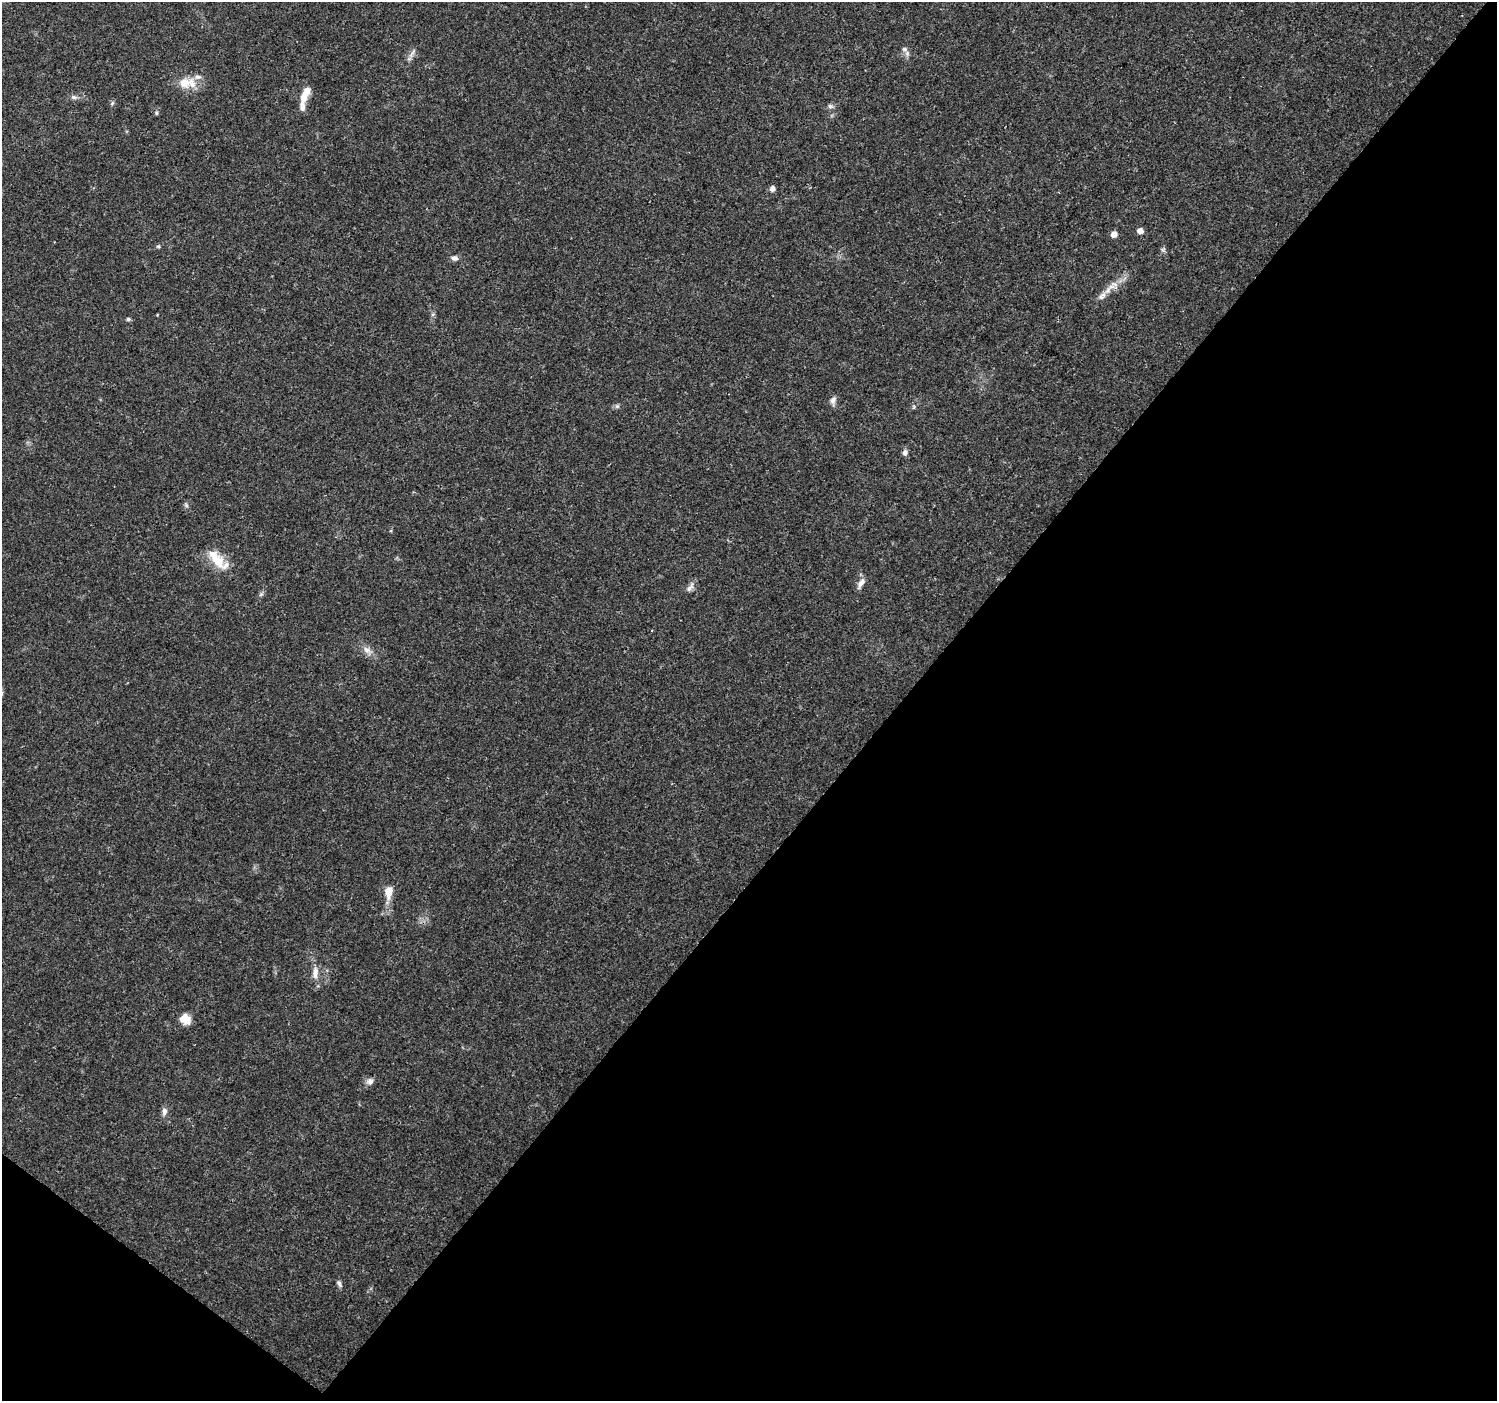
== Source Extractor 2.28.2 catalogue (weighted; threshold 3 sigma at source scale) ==
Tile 15 of 4 x 4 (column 3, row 4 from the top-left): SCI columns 2991-4485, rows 178-1576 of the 5988 x 6020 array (HDU 1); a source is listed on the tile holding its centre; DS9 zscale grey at full resolution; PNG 1499 x 1403 px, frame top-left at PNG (2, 2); no overlay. Shown black and unused: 42% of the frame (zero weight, under 3 of 4 exposures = <1% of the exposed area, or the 3 px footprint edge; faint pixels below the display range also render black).
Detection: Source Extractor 2.28.2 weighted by HDU 2 'WHT'; one run over the whole footprint, this tile lists its part. Background 0.0621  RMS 0.0028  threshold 0.0124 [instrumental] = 3 sigma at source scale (4.5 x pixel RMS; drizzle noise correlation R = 1.50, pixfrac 1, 0.0396/0.0396 arcsec/px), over >= 5 px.
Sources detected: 34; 3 inside a brighter listed object's ellipse — not listed separately; the other 31 listed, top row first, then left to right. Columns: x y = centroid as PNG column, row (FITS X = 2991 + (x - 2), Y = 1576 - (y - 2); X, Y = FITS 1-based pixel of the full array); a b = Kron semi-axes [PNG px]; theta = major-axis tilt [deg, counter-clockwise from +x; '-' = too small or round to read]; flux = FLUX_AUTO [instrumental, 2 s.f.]
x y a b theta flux
904 49 8 6 -15 0.82
412 53 18 4 56 1
184 83 20 15 13 4.9
305 95 21 8 66 3.7
74 97 7 5 -19 0.74
112 103 6 4 71 0.42
830 106 8 5 -16 0.74
156 113 5 5 - 0.44
772 189 7 6 - 0.96
1140 231 7 6 - 1.4
1114 234 5 5 - 2.2
158 246 6 4 -1 0.37
455 258 9 7 4 1.1
1108 290 11 7 60 1.9
128 319 5 4 - 0.44
833 400 10 8 61 1.1
617 406 6 5 - 0.53
914 407 6 4 89 0.36
905 452 8 6 78 0.91
186 505 7 4 -46 0.47
216 559 29 13 -52 6.5
861 583 15 7 58 1.6
690 588 13 6 41 1.2
261 594 7 4 45 0.53
367 650 12 7 -36 1.7
389 892 13 8 84 3.4
315 973 17 8 84 2.3
185 1019 12 10 -34 3.7
370 1081 10 8 8 1.2
164 1112 10 6 87 1.3
339 1284 9 5 -61 0.77